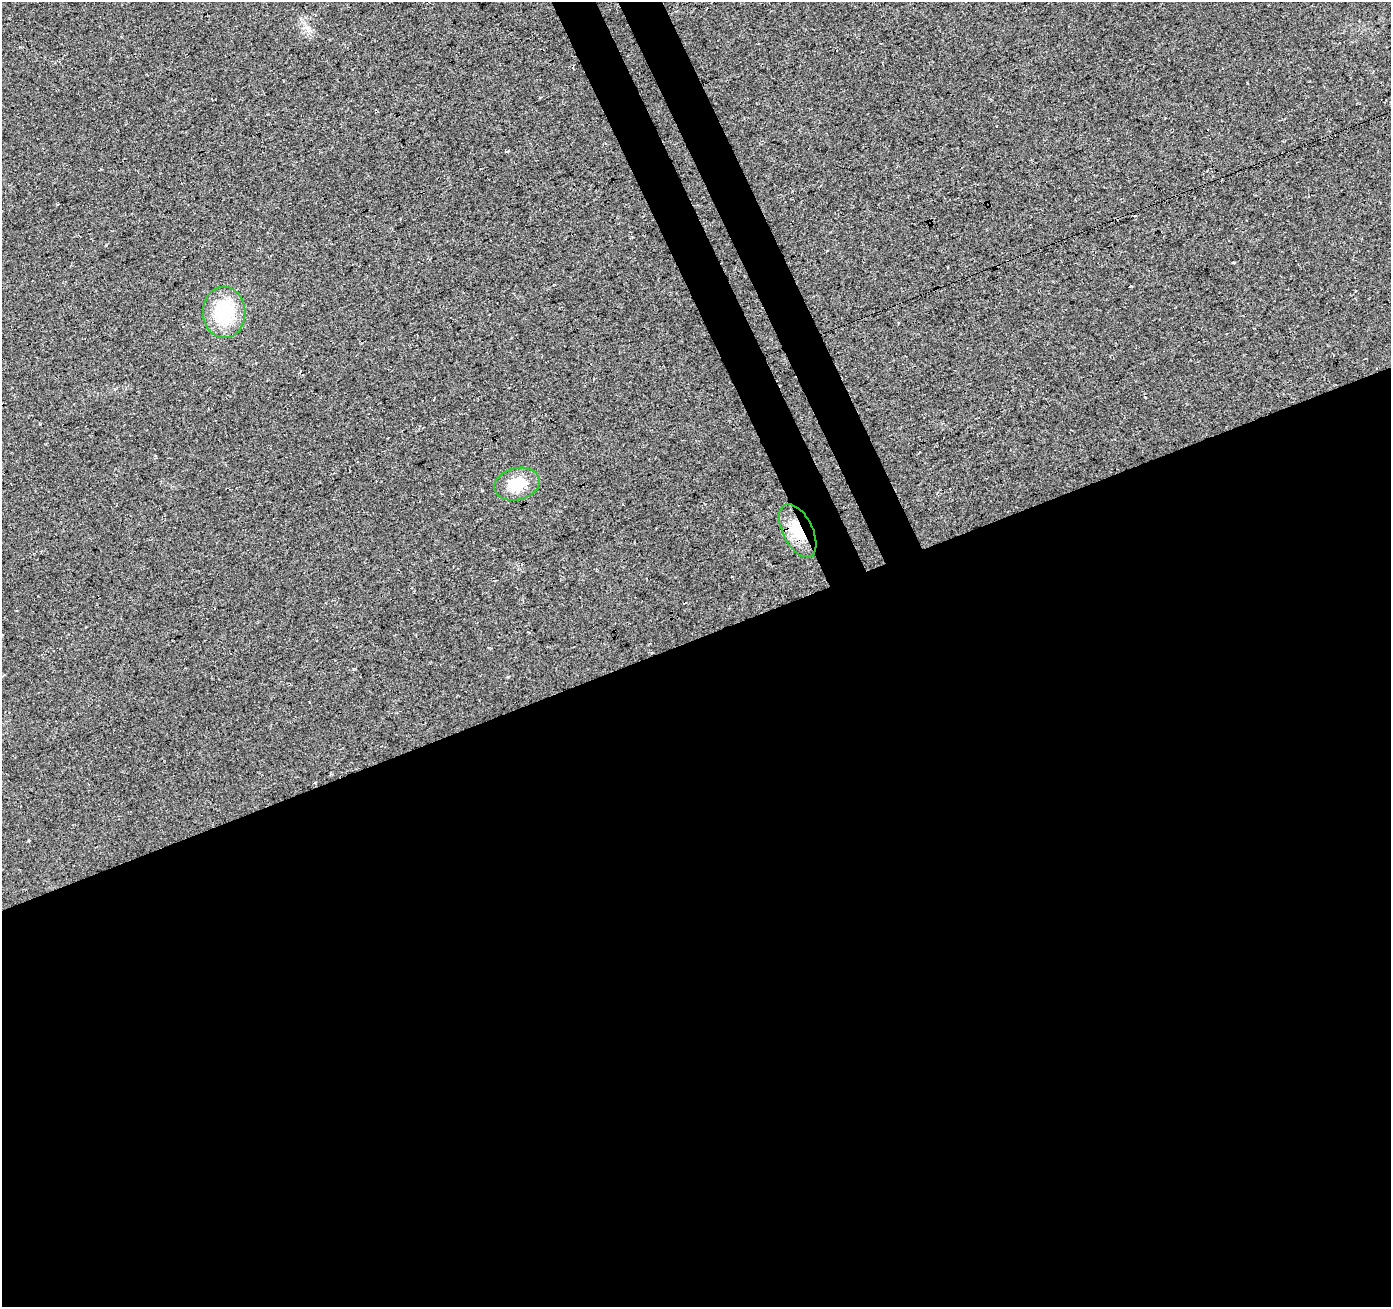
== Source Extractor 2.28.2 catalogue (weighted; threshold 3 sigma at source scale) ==
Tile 15 of 4 x 4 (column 3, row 4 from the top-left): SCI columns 2839-4227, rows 163-1467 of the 5669 x 5493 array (HDU 1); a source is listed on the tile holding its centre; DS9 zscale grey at full resolution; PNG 1393 x 1309 px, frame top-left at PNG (2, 2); each listed source drawn as its Kron ellipse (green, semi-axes under 4 px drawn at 4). Shown black and unused: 54% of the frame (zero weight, under 3 of 4 exposures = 5% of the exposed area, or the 3 px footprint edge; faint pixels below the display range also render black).
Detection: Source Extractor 2.28.2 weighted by HDU 2 'WHT'; one run over the whole footprint, this tile lists its part. Background 0.0459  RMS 0.0082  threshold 0.037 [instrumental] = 3 sigma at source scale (4.5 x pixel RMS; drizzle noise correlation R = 1.50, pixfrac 1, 0.0396/0.0396 arcsec/px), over >= 5 px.
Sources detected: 4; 1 cosmic-ray / hot-pixel residue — neither listed nor drawn; the other 3 listed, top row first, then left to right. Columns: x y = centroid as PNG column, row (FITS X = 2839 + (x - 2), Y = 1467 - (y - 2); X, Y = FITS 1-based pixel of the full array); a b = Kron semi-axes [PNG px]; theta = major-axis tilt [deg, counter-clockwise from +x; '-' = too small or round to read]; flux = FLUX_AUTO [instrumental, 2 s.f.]
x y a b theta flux
224 312 26 21 -87 53
517 484 23 16 15 22
798 531 29 15 -63 26
Overlapping masked pixels (flux is a lower limit): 1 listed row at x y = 798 531